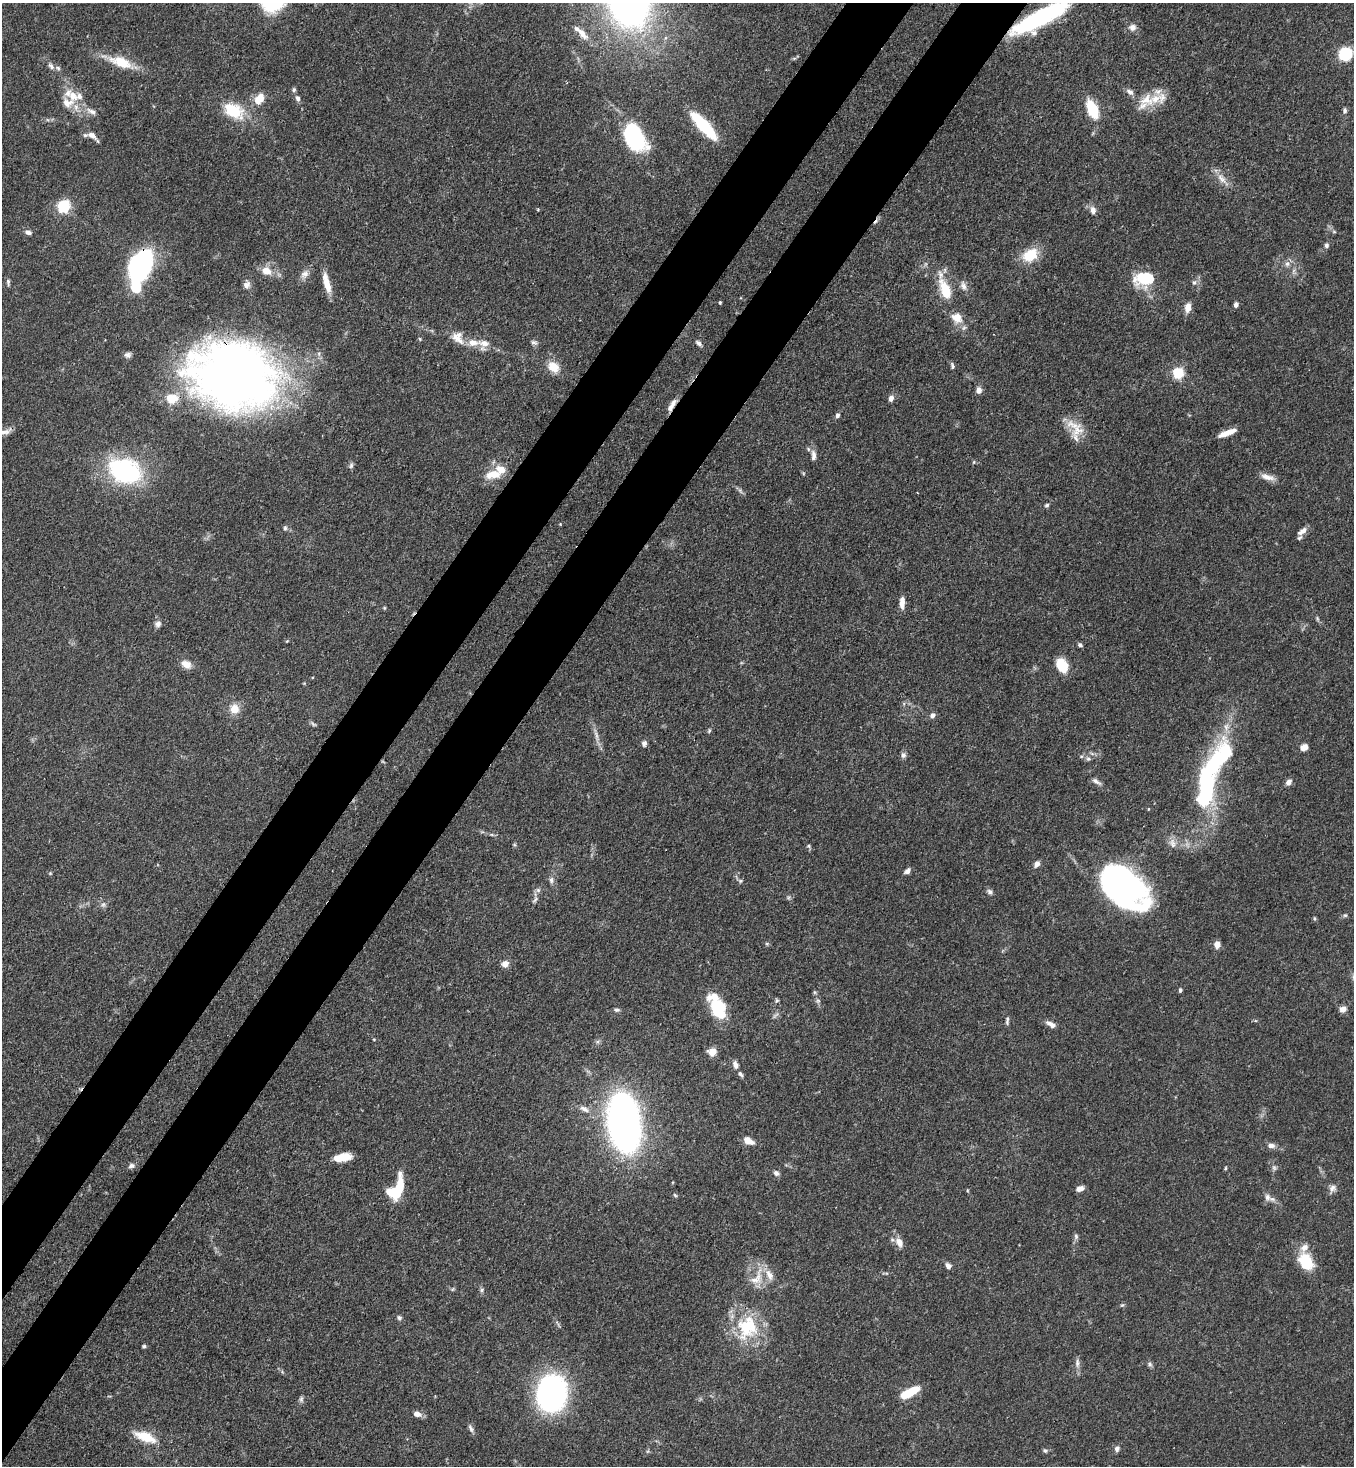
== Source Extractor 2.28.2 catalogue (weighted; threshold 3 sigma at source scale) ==
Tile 7 of 4 x 4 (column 3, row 2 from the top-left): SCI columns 3070-4421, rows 2990-4453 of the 5999 x 5977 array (HDU 1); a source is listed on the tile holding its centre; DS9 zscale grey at full resolution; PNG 1356 x 1468 px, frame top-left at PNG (2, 3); no overlay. Shown black and unused: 9% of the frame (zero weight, under 3 of 4 exposures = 7% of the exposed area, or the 3 px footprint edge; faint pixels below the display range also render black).
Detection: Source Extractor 2.28.2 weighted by HDU 2 'WHT'; one run over the whole footprint, this tile lists its part. Background 0.0905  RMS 0.0038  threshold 0.017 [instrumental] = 3 sigma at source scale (4.5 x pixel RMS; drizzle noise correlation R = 1.50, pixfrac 1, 0.05/0.05 arcsec/px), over >= 5 px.
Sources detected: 179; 2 too faint to see at this stretch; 5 inside a brighter object's white glare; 1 cosmic-ray / hot-pixel residue — not listed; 20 inside a brighter listed object's ellipse — not listed separately; the other 151 listed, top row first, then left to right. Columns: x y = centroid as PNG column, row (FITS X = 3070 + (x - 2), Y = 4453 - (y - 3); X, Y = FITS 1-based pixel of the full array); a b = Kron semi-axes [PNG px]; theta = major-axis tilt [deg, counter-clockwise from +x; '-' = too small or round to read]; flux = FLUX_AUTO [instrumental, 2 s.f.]
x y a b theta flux
631 13 22 19 85 41
1042 15 54 15 21 40
1132 27 8 8 - 2.1
582 34 17 8 -50 3.2
1345 54 10 10 - 18
121 62 33 13 -20 10
51 66 12 6 -50 1.6
294 90 6 5 - 0.7
73 96 17 14 -42 7.1
298 98 7 6 - 1.2
259 99 14 9 57 5.2
1147 100 22 17 -6 8.7
1092 109 17 9 -65 15
91 111 15 7 -23 2.5
233 111 28 17 -31 14
1345 111 8 5 84 1
704 126 35 10 -47 22
92 135 15 6 -40 2.4
634 137 34 19 -59 32
1222 179 19 8 -48 3.4
63 206 6 5 - 60
538 210 3 3 - 0.48
1093 210 10 7 -81 2
28 232 8 5 -20 1.5
1326 245 6 6 - 1
1030 255 19 14 31 10
1287 264 8 6 90 1.4
137 268 16 10 -65 61
266 271 13 11 -31 4.4
305 274 14 9 48 2.4
1145 278 18 11 3 20
8 282 9 4 -83 0.83
1194 282 7 6 - 1
327 283 25 7 -74 5.5
136 284 19 9 -79 16
247 285 11 9 73 1.9
963 286 14 7 -69 2
945 290 26 11 -67 11
720 302 4 3 - 0.5
1236 305 6 5 - 1.2
1188 307 10 7 83 3.5
957 317 13 11 -33 5.1
457 338 23 9 -40 4.6
420 339 5 3 - 0.41
533 342 8 6 -28 1.1
484 343 16 15 - 4
698 343 9 5 -40 1.2
128 355 8 7 - 1.2
952 366 8 5 -74 0.85
553 367 12 10 -38 6.6
1178 373 5 5 - 40
234 375 81 61 -16 320
979 390 8 7 - 1.9
891 398 7 5 63 1.8
672 405 18 6 58 2.7
837 415 6 5 - 1
1077 430 20 16 45 6.8
5 432 19 7 21 2.5
1227 433 21 6 21 4.6
813 456 13 6 -86 2
974 462 5 3 - 0.38
351 465 8 6 74 0.89
125 471 37 27 -21 46
493 475 21 10 5 6.4
1267 477 20 7 -15 3.1
740 491 9 3 -45 0.87
917 492 3 2 - 0.22
1047 505 6 4 31 0.69
285 528 7 5 90 0.74
1302 531 14 7 35 2.5
902 603 13 6 90 2.8
384 608 5 4 - 0.38
1317 618 8 3 -71 0.63
158 624 9 8 - 1.5
287 641 4 4 - 0.33
1080 645 6 4 -29 0.82
186 664 11 8 -27 3.6
1062 666 12 9 -62 12
234 709 13 12 - 4.5
932 715 7 6 - 1.4
313 724 9 5 -38 0.73
709 731 8 4 64 0.59
644 743 7 6 - 1.2
1304 747 8 7 - 2.3
903 755 9 6 90 1.1
1088 759 6 5 - 0.83
1096 781 13 6 -33 1.5
1289 782 8 6 54 1.6
1206 789 44 16 83 52
1172 843 14 8 -77 2.4
808 846 5 5 - 0.59
1037 864 7 6 - 1.9
907 871 8 6 40 1.4
50 873 5 4 - 0.41
551 880 9 6 -89 1.2
740 881 6 5 - 0.73
1122 885 53 27 -42 120
990 892 7 6 - 1.1
535 899 10 5 56 1.1
103 904 7 6 - 1
1345 915 6 5 - 0.57
1314 919 6 4 -71 0.49
767 944 5 5 - 0.55
1217 945 8 6 -86 2.5
505 964 8 7 - 2.4
1180 990 5 4 - 0.71
815 992 6 5 - 0.52
777 1001 7 4 45 0.61
718 1009 22 14 -65 19
1343 1009 9 8 - 2
617 1010 7 5 -7 0.85
1007 1021 11 4 88 0.94
1051 1025 12 6 -28 2.4
712 1052 9 8 - 3.8
735 1065 11 6 -73 1.7
740 1074 8 5 -51 0.95
584 1109 14 7 -26 2.4
624 1123 37 20 -82 250
748 1141 12 7 -26 3.3
1271 1145 10 6 -6 1.8
343 1157 17 9 5 5.8
131 1166 8 6 27 1.2
1225 1168 5 3 - 0.42
1274 1168 8 6 -69 0.91
776 1173 8 7 - 1.3
1332 1188 11 8 57 1.8
1080 1189 8 5 18 2
397 1191 23 10 69 20
675 1195 6 3 -45 0.46
1267 1197 12 9 -66 2
1076 1236 8 6 -87 0.89
899 1242 12 8 -64 3.4
1306 1262 22 15 -58 11
948 1266 7 6 - 1.5
757 1278 30 15 61 7.9
453 1289 6 4 70 0.48
482 1290 6 5 - 0.71
1122 1305 6 4 40 0.54
399 1318 6 6 - 0.86
746 1327 38 23 89 21
144 1346 5 5 - 0.6
1077 1363 12 6 90 1.6
1150 1364 7 5 -24 0.85
552 1393 27 23 79 100
906 1394 15 7 33 11
301 1399 8 5 89 0.9
417 1414 10 7 -11 2.1
471 1428 11 5 -63 1.2
145 1437 26 10 -21 9.3
1117 1448 7 6 - 1.3
1045 1451 7 5 -12 0.76
Overlapping masked pixels (flux is a lower limit): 3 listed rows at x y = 121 62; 234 375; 672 405
Isophote crosses this tile's border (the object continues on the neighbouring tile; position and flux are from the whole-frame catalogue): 2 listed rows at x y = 1042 15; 5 432